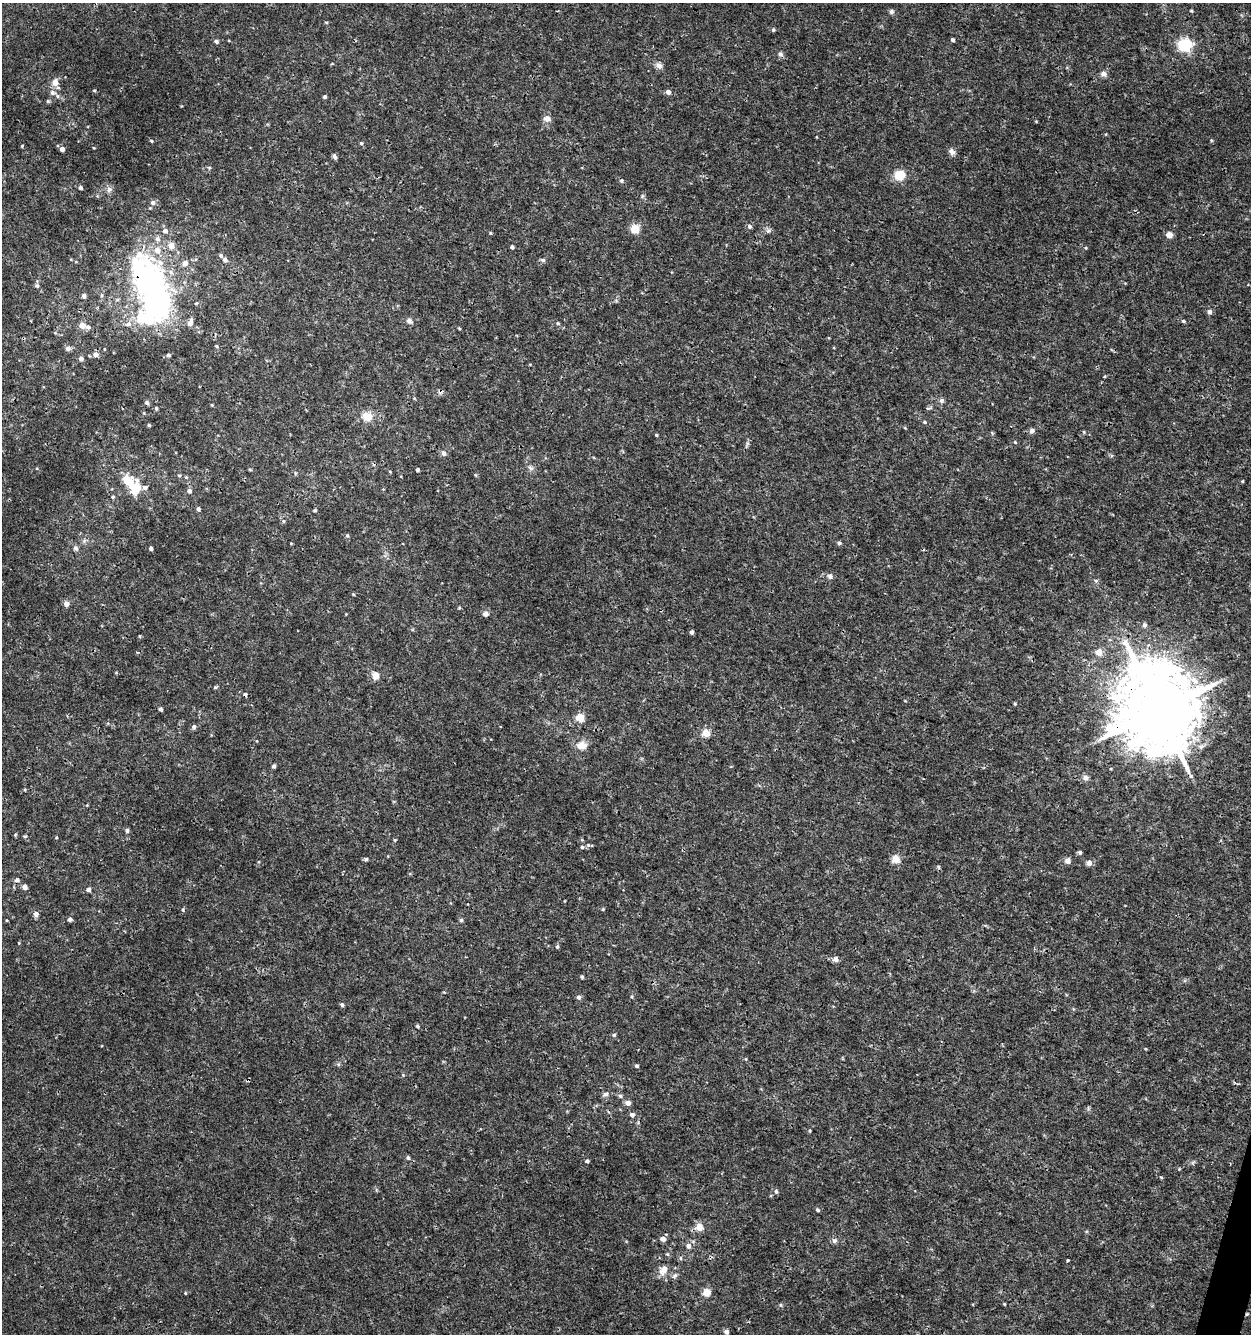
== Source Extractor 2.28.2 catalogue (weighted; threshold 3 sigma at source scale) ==
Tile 6 of 4 x 4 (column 2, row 2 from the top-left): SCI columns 1533-2781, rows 2664-3995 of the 5498 x 5337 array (HDU 1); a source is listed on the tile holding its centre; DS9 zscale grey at full resolution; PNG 1253 x 1336 px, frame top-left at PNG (2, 3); no overlay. Shown black and unused: <1% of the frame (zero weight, under 3 of 4 exposures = <1% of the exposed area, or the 3 px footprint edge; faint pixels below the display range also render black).
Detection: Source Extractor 2.28.2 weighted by HDU 2 'WHT'; one run over the whole footprint, this tile lists its part. Background 9.85e-04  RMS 8.9e-04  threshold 0.00399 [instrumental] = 3 sigma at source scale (4.5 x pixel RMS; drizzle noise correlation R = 1.50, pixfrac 1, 0.0396/0.0396 arcsec/px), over >= 5 px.
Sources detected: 185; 9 inside a brighter object's white glare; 3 cosmic-ray / hot-pixel residue — not listed; the other 173 listed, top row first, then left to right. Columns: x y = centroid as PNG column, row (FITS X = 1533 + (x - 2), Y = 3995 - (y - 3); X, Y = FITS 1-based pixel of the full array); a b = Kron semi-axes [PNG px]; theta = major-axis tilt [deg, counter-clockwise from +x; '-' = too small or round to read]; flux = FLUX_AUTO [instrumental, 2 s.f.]
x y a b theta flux
891 11 7 6 - 0.2
1191 11 4 3 - 0.099
326 22 5 3 - 0.08
773 30 6 5 - 0.12
952 40 4 3 - 0.2
216 41 5 4 - 0.18
1185 45 14 12 8 3.2
780 54 7 6 - 0.24
659 65 10 7 -42 0.4
1103 74 8 7 - 0.35
55 82 7 6 - 0.74
668 92 5 5 - 0.39
52 93 9 8 - 0.4
325 97 4 3 - 0.18
48 101 5 5 - 0.11
547 118 10 8 -3 0.44
1211 140 6 3 -72 0.092
151 141 5 3 - 0.092
361 143 4 4 - 0.12
22 146 4 3 - 0.082
62 149 4 4 - 0.41
952 152 9 7 -58 0.38
334 156 6 4 -66 0.25
209 167 5 3 - 0.1
900 175 12 11 - 1.4
80 188 4 4 - 0.19
109 190 9 6 44 0.29
642 196 6 5 - 0.14
153 202 6 6 - 0.27
749 226 6 5 - 0.23
635 229 11 10 - 0.94
165 231 6 6 - 0.32
490 233 4 4 - 0.085
1169 235 7 6 - 0.49
157 239 7 6 - 0.28
171 245 6 6 - 0.86
512 247 4 4 - 0.25
1086 248 4 3 - 0.077
157 250 7 7 - 0.7
221 255 6 5 - 0.18
225 260 5 5 - 0.34
543 260 7 5 -16 0.19
185 263 6 5 - 0.49
171 272 7 5 -50 0.26
153 285 13 9 64 23
37 286 7 6 - 0.22
102 295 5 3 - 0.11
84 296 6 5 - 0.24
196 303 5 4 - 0.1
1209 312 5 5 - 0.34
409 321 8 6 -56 0.3
1183 321 5 4 - 0.12
190 323 9 5 73 0.53
558 323 5 4 - 0.1
128 324 8 7 - 0.35
82 325 6 5 - 0.84
88 327 6 5 - 0.27
459 328 4 3 - 0.094
217 346 5 4 - 0.11
68 348 7 6 - 0.29
104 349 4 2 - 0.068
95 354 6 6 - 0.37
168 355 5 4 - 0.14
81 359 5 5 - 0.29
942 401 7 5 22 0.2
147 403 5 4 - 0.24
212 405 3 3 - 0.082
156 408 5 4 - 0.11
928 408 8 3 12 0.12
144 413 4 4 - 0.075
367 416 14 11 -10 1.1
924 422 5 4 - 0.1
149 425 4 3 - 0.14
905 428 5 3 - 0.07
1032 431 8 6 63 0.24
1084 432 5 3 - 0.084
656 435 4 3 - 0.098
1015 442 5 4 - 0.1
444 453 7 6 - 0.26
530 468 8 6 -23 0.25
250 470 6 3 -20 0.081
417 470 4 3 - 0.14
390 471 5 3 - 0.076
475 475 5 3 - 0.088
186 477 5 3 - 0.098
1242 481 4 3 - 0.073
128 482 21 11 -57 2.9
145 487 7 6 - 0.24
189 491 5 5 - 0.31
113 497 5 4 - 0.12
198 509 5 4 - 0.2
315 510 4 3 - 0.12
283 521 5 5 - 0.13
347 536 6 4 -68 0.13
291 543 4 2 - 0.066
839 543 5 4 - 0.13
76 548 7 6 - 0.22
151 548 4 3 - 0.23
830 576 8 7 - 0.27
1096 581 6 4 -1 0.14
353 594 4 3 - 0.089
66 604 5 5 - 0.52
485 614 8 6 11 0.28
1144 625 6 6 - 0.18
691 632 4 4 - 0.25
140 636 4 3 - 0.078
1098 652 9 8 - 0.65
376 675 9 7 -71 0.68
215 687 5 4 - 0.12
245 694 3 3 - 0.47
1015 704 4 3 - 0.1
160 709 4 3 - 0.22
1159 710 23 21 -70 1200
580 718 10 9 - 0.83
194 727 6 5 - 0.22
706 733 11 10 - 0.69
582 745 13 11 7 0.85
274 766 5 5 - 0.16
1085 778 7 7 - 0.33
127 830 6 5 - 0.18
25 836 5 4 - 0.11
56 837 4 4 - 0.082
588 845 5 5 - 0.14
582 847 5 4 - 0.12
1080 852 5 5 - 0.16
366 859 5 4 - 0.13
896 859 10 10 - 0.72
1067 861 8 8 - 0.35
1089 863 7 7 - 0.32
938 867 6 4 -62 0.12
17 880 5 5 - 0.28
24 887 6 5 - 0.36
88 890 4 4 - 0.34
603 909 4 3 - 0.084
183 910 5 3 - 0.094
36 914 6 6 - 0.35
70 919 5 4 - 0.23
461 920 5 4 - 0.15
19 943 4 3 - 0.063
557 947 5 4 - 0.13
835 959 8 7 - 0.31
582 977 4 4 - 0.13
578 997 5 5 - 0.24
632 997 5 3 - 0.1
342 1005 5 4 - 0.18
417 1026 4 3 - 0.14
614 1035 5 4 - 0.15
637 1066 4 4 - 0.17
403 1075 4 4 - 0.085
606 1094 8 6 16 0.27
620 1096 6 5 - 0.18
628 1103 5 5 - 0.58
632 1115 5 5 - 0.3
809 1130 5 3 - 0.097
408 1158 5 4 - 0.18
587 1161 4 4 - 0.18
1179 1169 4 4 - 0.081
1161 1177 5 3 - 0.085
776 1191 6 5 - 0.19
817 1210 5 4 - 0.16
699 1227 5 5 - 1.4
663 1239 5 5 - 0.52
834 1241 8 6 14 0.22
688 1246 7 6 - 0.36
667 1254 5 4 - 0.11
680 1258 6 4 -89 0.13
1068 1260 4 3 - 0.082
664 1270 9 6 63 0.97
675 1276 9 5 45 0.22
706 1292 5 5 - 1.9
185 1293 4 4 - 0.078
1004 1304 3 3 - 0.072
726 1332 5 5 - 0.28
Overlapping masked pixels (flux is a lower limit): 3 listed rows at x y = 153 285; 245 694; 1159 710